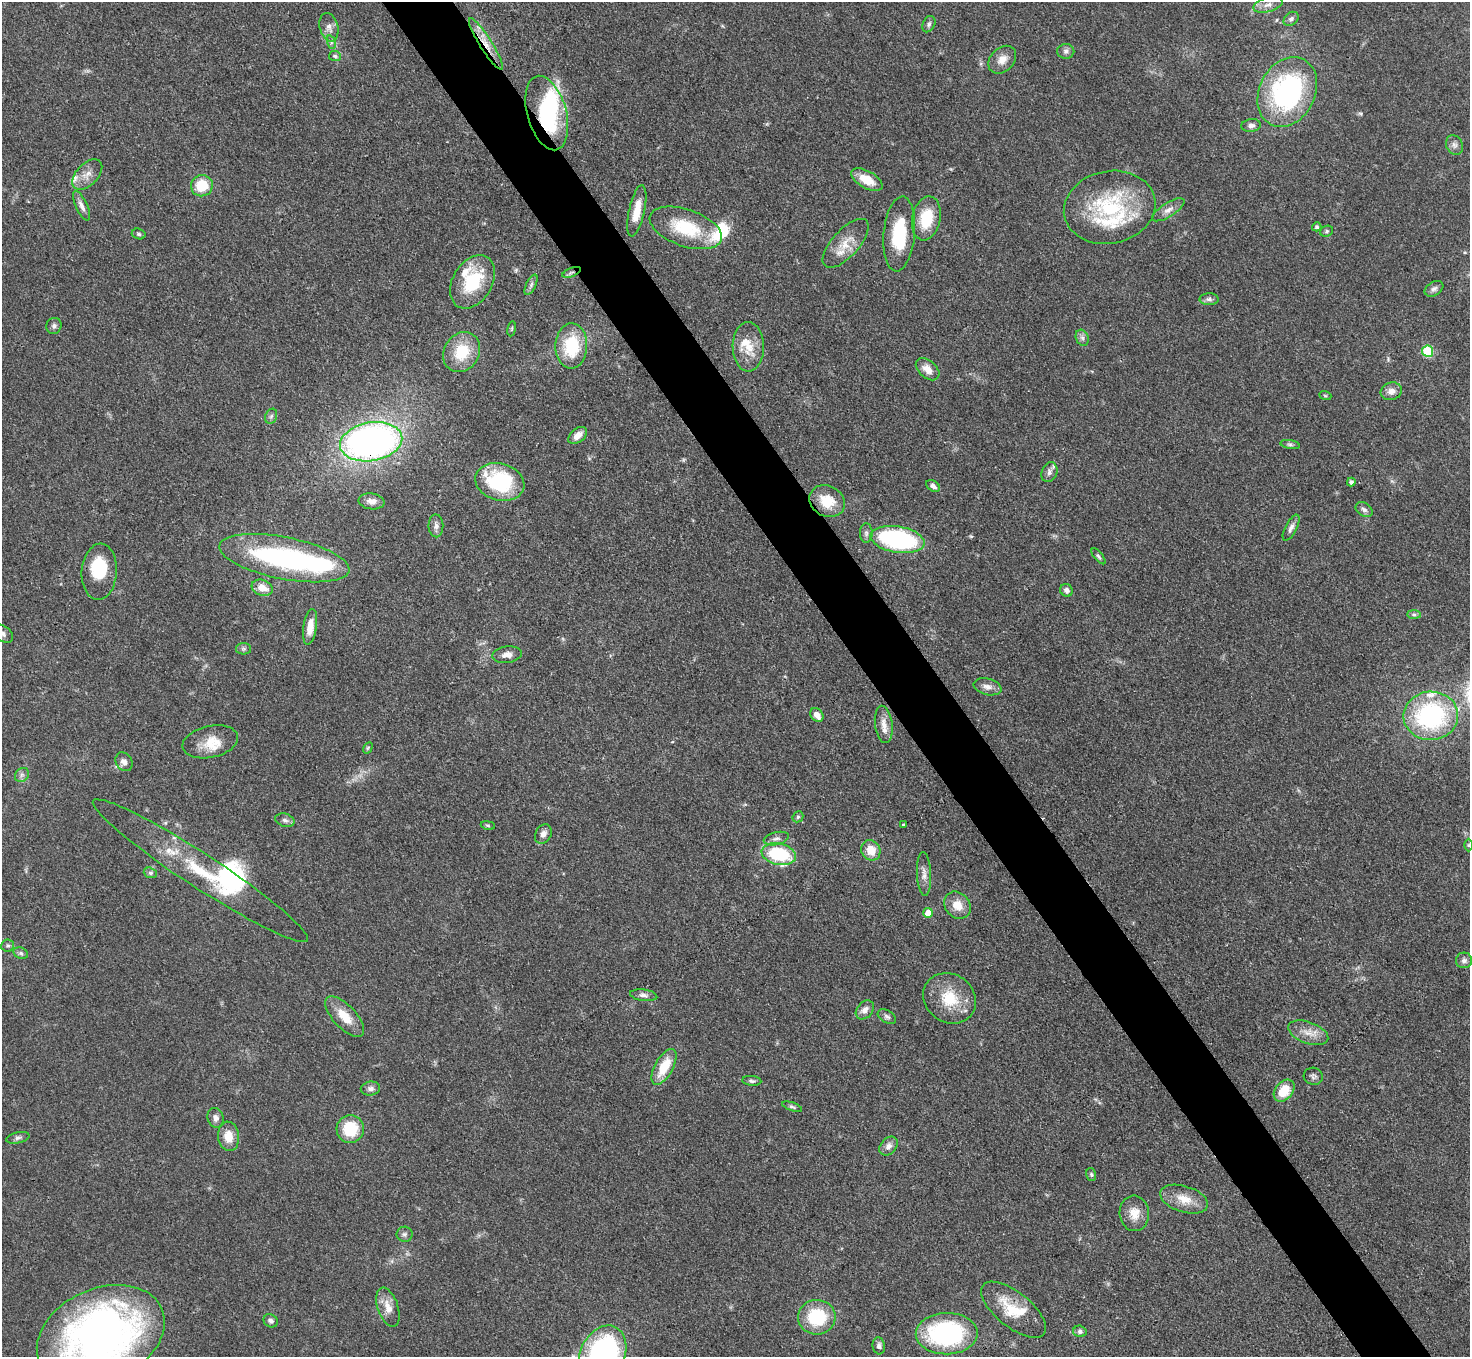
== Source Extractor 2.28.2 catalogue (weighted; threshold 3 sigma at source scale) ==
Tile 6 of 4 x 4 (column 2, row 2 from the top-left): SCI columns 1471-2938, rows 3006-4360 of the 5877 x 5870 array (HDU 1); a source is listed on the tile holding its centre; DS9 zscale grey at full resolution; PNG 1472 x 1359 px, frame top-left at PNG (2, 2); each listed source drawn as its Kron ellipse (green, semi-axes under 4 px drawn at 4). Shown black and unused: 5% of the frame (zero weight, under 3 of 4 exposures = <1% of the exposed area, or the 3 px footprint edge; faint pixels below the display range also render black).
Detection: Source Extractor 2.28.2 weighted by HDU 2 'WHT'; one run over the whole footprint, this tile lists its part. Background 0.0533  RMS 0.005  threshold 0.0226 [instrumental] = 3 sigma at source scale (4.5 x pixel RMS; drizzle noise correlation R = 1.50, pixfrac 1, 0.05/0.05 arcsec/px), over >= 5 px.
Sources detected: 137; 4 inside a brighter object's white glare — neither listed nor drawn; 11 inside a brighter listed object's ellipse — not listed separately; the other 122 listed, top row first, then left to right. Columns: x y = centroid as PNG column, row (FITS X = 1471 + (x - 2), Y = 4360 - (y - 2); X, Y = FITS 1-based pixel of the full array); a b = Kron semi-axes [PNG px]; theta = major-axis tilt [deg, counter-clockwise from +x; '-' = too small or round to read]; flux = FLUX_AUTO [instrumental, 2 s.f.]
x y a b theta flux
1268 5 15 7 15 3.3
1291 19 8 6 40 1.5
929 24 8 6 63 1.3
329 27 14 9 -76 3.6
331 42 7 4 -72 1.1
486 44 30 6 -58 7.5
1066 51 8 7 - 1.7
335 56 6 5 - 0.92
1002 60 16 11 45 5.1
1287 92 36 28 63 92
547 113 38 19 -74 48
1251 125 10 6 7 1.8
1454 145 10 8 -62 2.2
87 174 18 11 46 5.3
867 180 17 8 -29 10
202 186 11 10 - 14
82 206 16 6 -65 2.8
1110 207 46 36 11 50
1168 210 18 7 32 3.5
637 211 26 8 78 8.6
926 218 22 14 78 17
1317 227 5 4 - 1.1
686 228 38 18 -19 26
1326 231 7 5 22 0.9
139 234 7 5 -16 0.95
899 234 37 15 85 27
846 243 31 13 48 9.9
571 272 10 3 21 1.2
472 282 29 19 59 26
531 285 11 5 64 1.6
1434 289 10 7 33 1.9
1209 299 9 6 0 1.6
54 326 8 7 - 1.6
512 329 7 3 81 0.61
1082 338 8 6 -68 1.6
571 346 22 16 88 25
748 347 25 15 -89 10
1428 351 6 5 - 35
462 352 21 17 59 18
928 369 13 8 -40 5.1
1391 391 11 8 18 3.2
1325 395 6 4 -19 0.63
271 416 8 6 68 1.3
578 435 11 7 39 4.4
371 442 31 19 10 220
1290 444 10 4 -11 1.1
1049 472 10 7 68 2.4
500 482 25 18 -15 45
1351 482 4 4 - 1.5
933 486 7 5 -34 2.2
372 501 13 8 -7 3.5
827 501 18 15 -29 13
1364 510 9 6 -33 1.8
436 526 11 7 -89 2.3
1291 528 14 6 62 2.2
866 533 10 6 -90 1.7
898 539 27 13 -10 73
1098 556 9 4 -51 1
284 558 66 21 -11 94
99 572 28 17 86 16
262 588 11 8 -20 6.3
1066 590 6 6 - 1.9
1414 614 7 4 0 1
310 627 18 6 81 6.2
2 633 12 7 -35 2.3
244 649 7 5 0 1.2
507 655 15 8 7 3.2
987 687 14 8 -14 3.3
817 715 8 5 -52 3.9
1431 716 27 24 5 75
884 724 19 8 -82 4.7
210 742 28 16 12 11
368 748 6 4 60 0.6
124 762 10 8 -58 2.8
22 775 7 6 - 1.6
798 817 6 5 - 0.89
285 820 10 6 -16 1.8
903 824 3 3 - 0.83
488 825 7 3 -9 0.71
543 834 10 7 60 2.7
776 839 13 6 14 2.2
1469 845 6 4 90 0.74
871 850 10 9 - 7.8
779 854 17 10 -12 33
200 871 128 17 -33 42
150 873 7 5 -20 1.1
924 874 22 7 -87 3.6
957 905 14 12 -48 7.4
928 913 5 5 - 7
8 946 6 6 - 1.1
21 953 7 5 -22 1.2
1464 960 8 8 - 1.8
644 995 14 5 -8 2.1
949 998 27 24 -35 18
865 1010 11 7 48 2.9
345 1017 25 11 -47 10
887 1017 10 6 -32 1.5
1308 1033 21 10 -20 6.3
664 1067 20 9 61 14
1313 1076 10 8 -13 1.7
752 1081 9 5 -6 1.2
370 1089 10 7 8 2
1284 1091 12 8 49 12
792 1107 10 4 -20 1.2
216 1118 10 8 -72 2.6
350 1129 14 13 - 18
228 1136 15 10 -81 7.4
18 1138 12 5 12 1.5
889 1146 11 7 47 2.7
1091 1174 6 5 - 0.88
1184 1199 25 13 -18 9.3
1134 1213 18 15 -85 7.5
404 1234 8 7 - 1.6
388 1307 20 10 -71 5.9
1014 1310 39 17 -39 17
817 1317 19 17 -3 26
271 1321 7 6 - 1.7
1080 1331 6 5 - 1.4
947 1334 31 20 1 70
101 1335 67 46 24 290
879 1346 8 6 -83 1.6
603 1354 30 22 64 120
Overlapping masked pixels (flux is a lower limit): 5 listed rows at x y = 486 44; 1287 92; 547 113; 571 272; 371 442
Isophote crosses this tile's border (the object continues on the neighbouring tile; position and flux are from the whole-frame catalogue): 3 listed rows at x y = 2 633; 101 1335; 603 1354